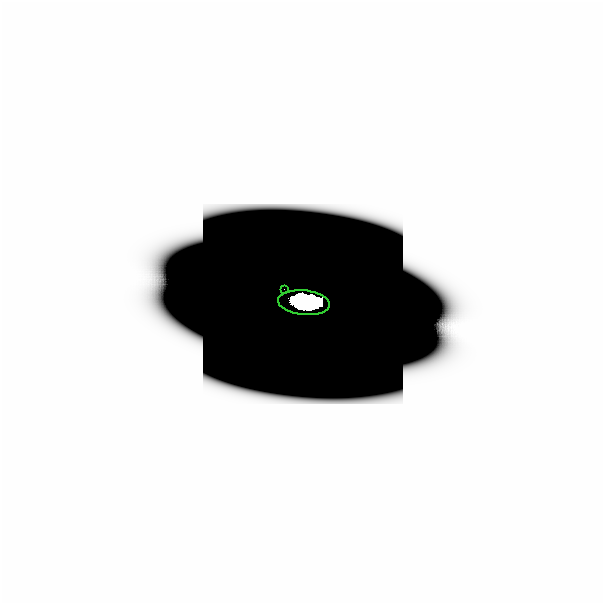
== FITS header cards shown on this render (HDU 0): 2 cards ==
NAXIS1  =                  601
NAXIS2  =                  601

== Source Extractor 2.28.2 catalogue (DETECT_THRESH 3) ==
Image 601 x 601 px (HDU 0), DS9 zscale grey, 1 PNG px = 1 image px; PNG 605 x 605 px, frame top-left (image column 1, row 601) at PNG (0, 0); each listed source drawn as its Kron ellipse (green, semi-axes under 4 px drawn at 4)
Background -4.62e-44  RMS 3.6e-31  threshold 1.07e-30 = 3 sigma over >= 5 px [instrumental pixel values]
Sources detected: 12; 10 with non-positive FLUX_AUTO (blend fragments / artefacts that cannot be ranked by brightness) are neither listed nor drawn; the other 2 listed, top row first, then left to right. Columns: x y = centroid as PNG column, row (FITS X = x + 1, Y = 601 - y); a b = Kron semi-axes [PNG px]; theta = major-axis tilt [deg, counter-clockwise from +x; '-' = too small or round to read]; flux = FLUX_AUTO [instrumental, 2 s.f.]
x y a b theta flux
282 287 2 2 - 0.049
302 301 26 12 -5 9.6
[10 non-positive-flux detections neither listed nor drawn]